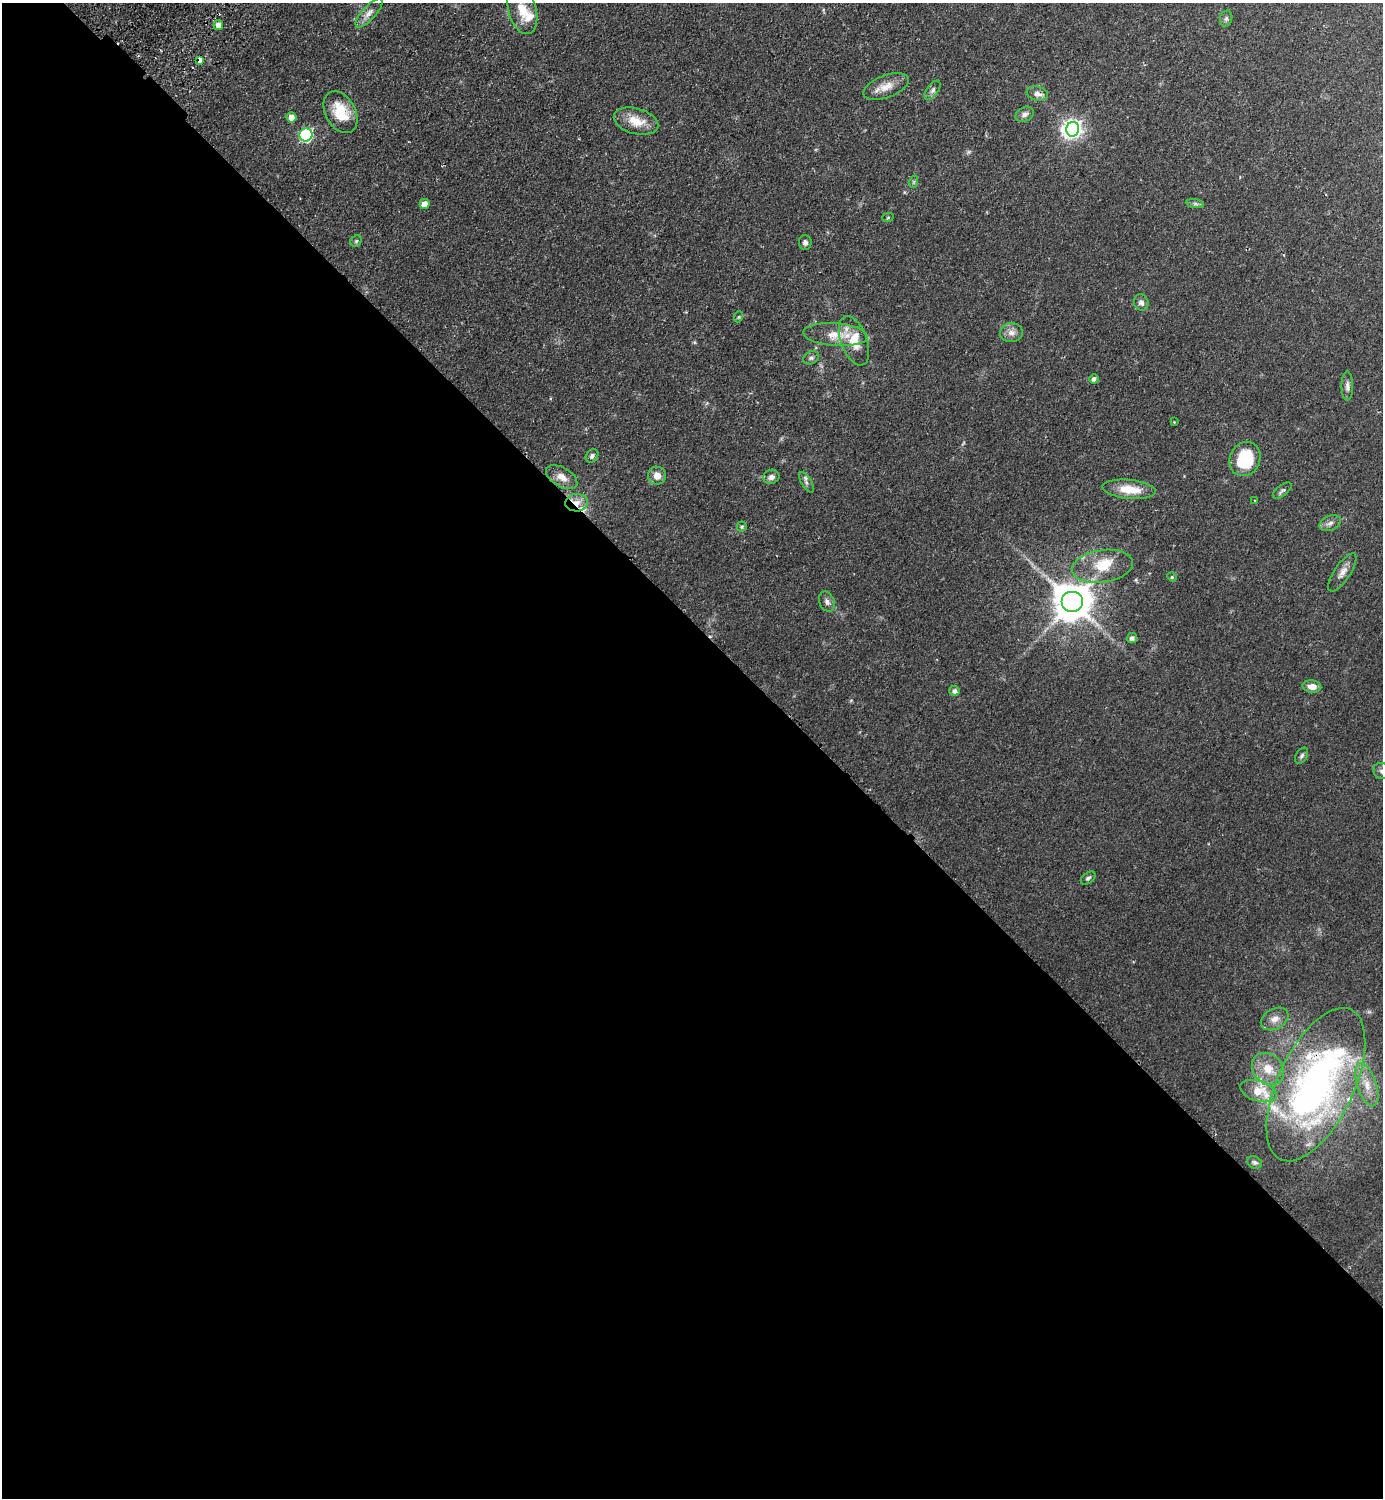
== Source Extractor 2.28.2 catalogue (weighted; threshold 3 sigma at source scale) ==
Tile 14 of 4 x 4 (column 2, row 4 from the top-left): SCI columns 1585-2965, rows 42-1537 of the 6071 x 6065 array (HDU 1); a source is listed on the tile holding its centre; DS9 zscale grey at full resolution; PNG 1385 x 1500 px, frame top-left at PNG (2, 3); each listed source drawn as its Kron ellipse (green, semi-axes under 4 px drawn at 4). Shown black and unused: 59% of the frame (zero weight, under 2 of 3 exposures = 4% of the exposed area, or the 3 px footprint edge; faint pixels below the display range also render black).
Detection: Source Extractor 2.28.2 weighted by HDU 2 'WHT'; one run over the whole footprint, this tile lists its part. Background 0.0557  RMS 0.0053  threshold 0.0239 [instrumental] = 3 sigma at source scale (4.5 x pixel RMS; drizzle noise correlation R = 1.50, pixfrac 1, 0.05/0.05 arcsec/px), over >= 5 px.
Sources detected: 68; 1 too faint to see at this stretch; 1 inside a brighter object's white glare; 2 cosmic-ray / hot-pixel residue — neither listed nor drawn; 6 inside a brighter listed object's ellipse — not listed separately; the other 58 listed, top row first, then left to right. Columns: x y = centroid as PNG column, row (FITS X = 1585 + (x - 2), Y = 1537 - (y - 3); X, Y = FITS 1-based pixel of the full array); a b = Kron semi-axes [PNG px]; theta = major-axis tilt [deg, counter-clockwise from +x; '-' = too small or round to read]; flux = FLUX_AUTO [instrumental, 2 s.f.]
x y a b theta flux
522 10 25 14 -74 11
369 13 18 7 48 3.5
1226 19 8 6 74 1.2
218 25 5 5 - 4
200 60 3 3 - 25
886 87 24 11 20 6.6
932 90 11 5 54 1.8
1037 94 11 7 -13 3.1
341 112 22 15 -61 16
1025 114 10 7 26 1.9
291 117 5 5 - 4.2
636 121 23 13 -15 9.7
1073 129 7 6 - 210
306 135 6 6 - 69
913 182 6 4 71 0.68
425 204 5 5 - 5.1
1195 204 9 4 -9 1.1
888 217 6 3 20 0.56
356 241 6 5 - 0.78
805 242 7 6 - 1.8
1141 302 8 7 - 2.1
738 317 6 3 70 0.52
1011 333 11 9 3 3.4
836 335 32 11 -4 10
854 341 26 13 -70 10
811 358 8 6 25 1.5
1094 379 4 4 - 1.8
1347 386 14 5 89 2
1174 422 2 2 - 0.31
592 456 7 5 50 1.7
1245 459 17 15 65 23
657 476 9 9 - 4.5
562 477 17 9 -30 5.1
771 477 8 7 - 2.1
806 482 11 5 -59 1.5
1129 489 27 9 -6 11
1282 491 11 5 38 1.3
1255 500 3 3 - 0.48
577 503 11 9 6 5.3
1330 523 11 7 24 2.3
742 527 5 5 - 0.77
1102 566 31 16 8 14
1342 572 22 8 56 3.8
1172 577 5 4 - 0.6
1072 601 11 10 - 1500
827 602 10 7 -68 2
1132 638 5 5 - 1.7
1312 686 9 6 -5 4
955 691 5 5 - 1.7
1302 756 9 5 60 1.2
1382 771 9 8 - 2.2
1088 878 8 5 38 1.1
1275 1019 15 10 29 4.3
1268 1069 18 14 -44 9.1
1316 1085 83 38 65 220
1367 1085 22 9 -71 8.1
1258 1091 19 10 -18 12
1255 1162 8 6 -24 1.1
Overlapping masked pixels (flux is a lower limit): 4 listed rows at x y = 218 25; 200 60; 577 503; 1316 1085
Isophote crosses this tile's border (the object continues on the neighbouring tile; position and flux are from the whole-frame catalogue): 3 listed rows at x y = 522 10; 1382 771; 1316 1085